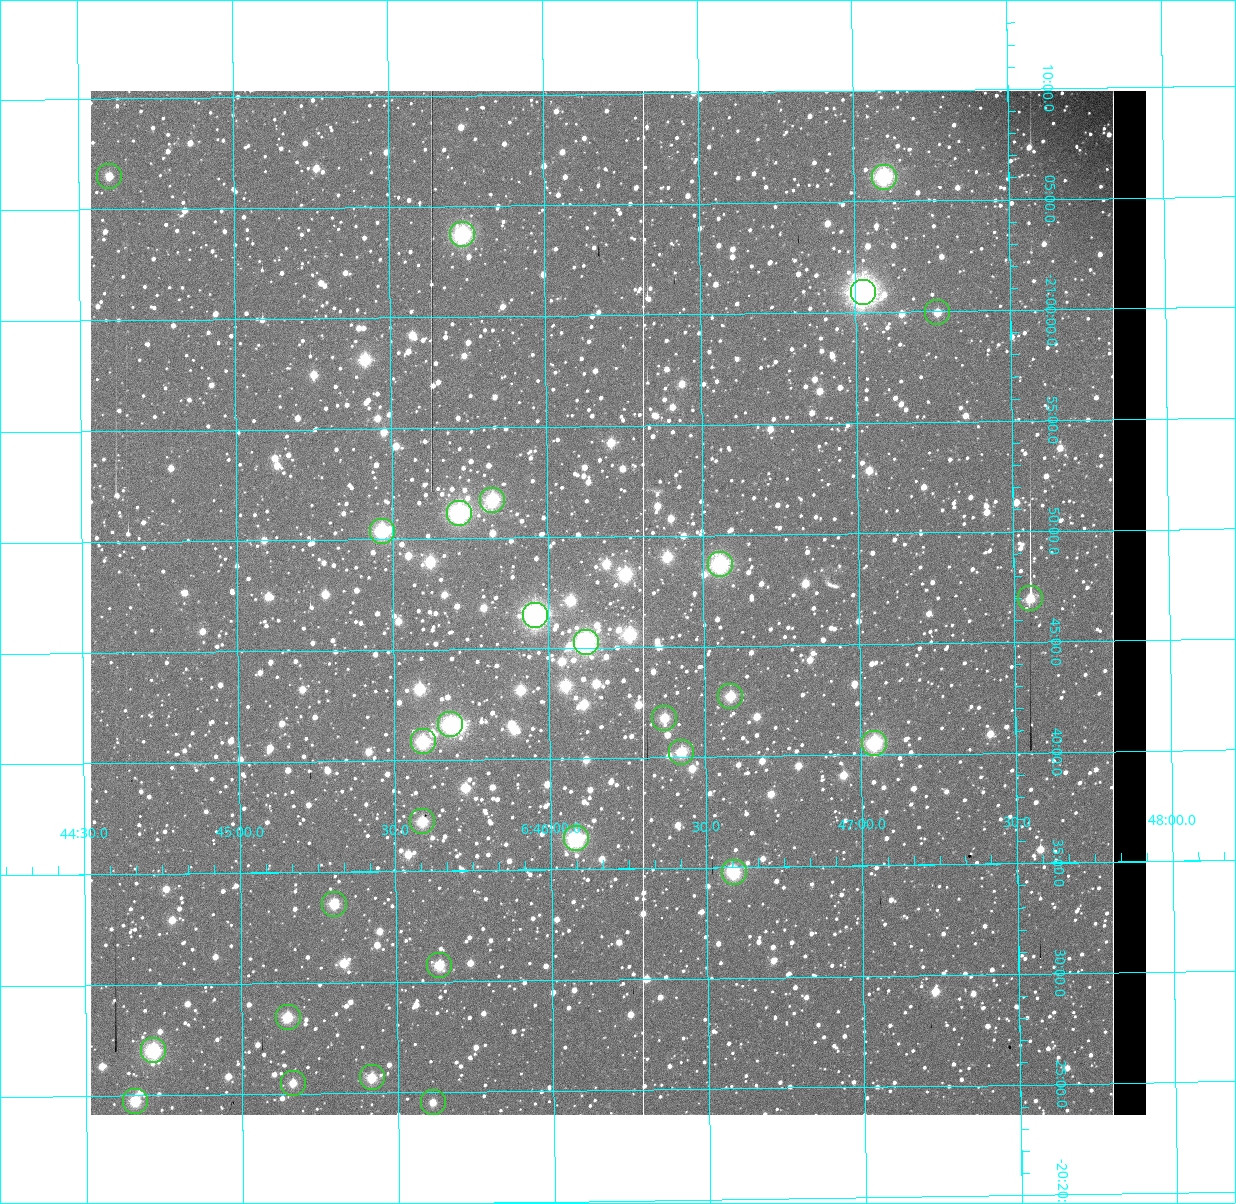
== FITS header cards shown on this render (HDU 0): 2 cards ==
NAXIS1  =                 1056 / Axis length
NAXIS2  =                 1024 / Axis length

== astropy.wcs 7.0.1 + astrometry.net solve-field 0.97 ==
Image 1056 x 1024 px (HDU 0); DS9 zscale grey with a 90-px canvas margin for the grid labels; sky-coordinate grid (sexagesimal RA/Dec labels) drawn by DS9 from the SOLVED WCS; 29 Tycho-2 reference stars matched to detected sources circled (green)
Header WCS: none
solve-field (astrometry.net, Tycho-2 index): SOLVED blind (the file carries no WCS)
Solved WCS: RA---TAN-SIP/DEC--TAN-SIP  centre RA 06:46:13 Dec -20:47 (101.56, -20.78 deg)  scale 2.71 arcsec/px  FOV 47.7' x 46.3'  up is +179 deg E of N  parity normal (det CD < 0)
(file carries no celestial WCS; the grid is the blind solution)
Tycho-2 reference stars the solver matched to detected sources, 29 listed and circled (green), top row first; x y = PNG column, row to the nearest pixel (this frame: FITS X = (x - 90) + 1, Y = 1024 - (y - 91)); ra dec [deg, ICRS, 3 dp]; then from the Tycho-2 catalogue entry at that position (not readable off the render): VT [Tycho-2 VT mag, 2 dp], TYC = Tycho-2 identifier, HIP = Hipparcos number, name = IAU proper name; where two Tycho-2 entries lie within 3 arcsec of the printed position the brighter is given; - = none
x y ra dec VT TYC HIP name
109 176 101.150 -21.109 10.23 5961-3109-1 - -
884 177 101.774 -21.102 7.91 5961-1426-1 - -
462 234 101.434 -21.062 7.97 5961-2270-1 - -
863 292 101.756 -21.015 6.03 5961-3333-1 32504 -
937 312 101.816 -20.999 10.13 5961-1866-1 - -
492 500 101.456 -20.862 8.27 5961-1358-1 - -
459 513 101.429 -20.853 7.54 5961-362-1 32393 -
382 531 101.367 -20.840 8.23 5961-2850-1 - -
720 564 101.639 -20.812 7.87 5961-2866-1 32467 -
1030 598 101.888 -20.783 9.38 5961-2236-1 - -
535 615 101.489 -20.775 7.05 5961-3331-1 32406 -
586 642 101.530 -20.754 7.32 5961-3329-1 32426 -
730 696 101.646 -20.712 9.35 5961-3181-1 - -
664 718 101.593 -20.697 9.72 5961-3011-1 - -
450 724 101.420 -20.694 7.79 5961-3346-1 - -
423 741 101.398 -20.681 8.35 5961-3326-1 32390 -
874 743 101.761 -20.676 8.31 5961-3335-1 - -
681 752 101.606 -20.671 9.14 5961-2202-1 - -
422 821 101.397 -20.621 9.06 5957-285-1 - -
576 838 101.520 -20.607 7.91 5957-811-1 32422 -
734 872 101.647 -20.579 8.94 5957-19-1 - -
334 904 101.325 -20.560 9.46 5957-1381-1 - -
439 965 101.409 -20.513 9.32 5957-695-1 - -
288 1017 101.287 -20.475 9.34 5957-657-1 - -
153 1050 101.179 -20.451 8.29 5957-1531-1 - -
372 1077 101.354 -20.428 9.33 5957-815-1 - -
293 1083 101.291 -20.425 10.44 5957-367-1 - -
135 1101 101.164 -20.413 9.17 5957-1087-1 - -
433 1102 101.403 -20.409 10.63 5957-195-1 - -